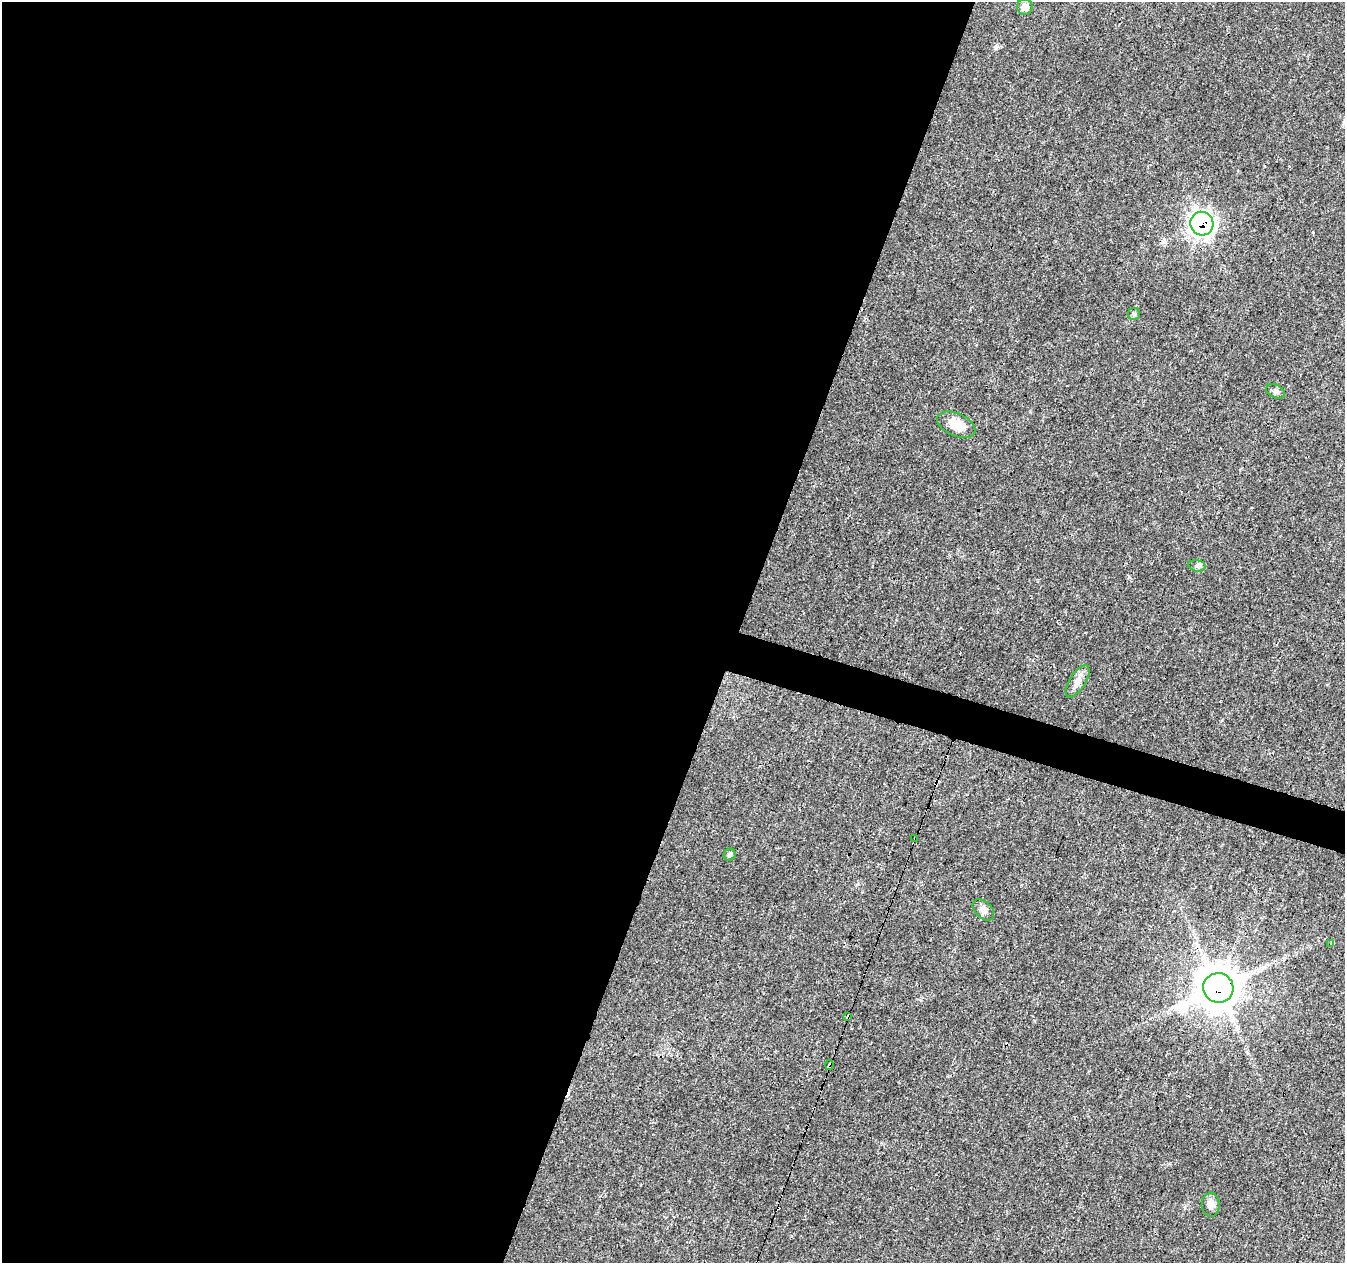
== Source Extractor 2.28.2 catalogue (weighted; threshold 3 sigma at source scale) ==
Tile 5 of 4 x 4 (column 1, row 2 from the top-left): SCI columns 1-1343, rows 2735-3995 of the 5378 x 5534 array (HDU 1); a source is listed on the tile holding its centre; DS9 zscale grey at full resolution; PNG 1347 x 1265 px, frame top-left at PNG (2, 2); each listed source drawn as its Kron ellipse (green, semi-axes under 4 px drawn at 4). Shown black and unused: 56% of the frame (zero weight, under 3 of 4 exposures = <1% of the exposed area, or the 3 px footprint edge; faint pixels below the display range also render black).
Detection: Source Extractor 2.28.2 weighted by HDU 2 'WHT'; one run over the whole footprint, this tile lists its part. Background 0.0259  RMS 0.0032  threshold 0.0142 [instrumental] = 3 sigma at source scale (4.5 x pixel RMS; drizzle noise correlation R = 1.50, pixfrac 1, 0.0396/0.0396 arcsec/px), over >= 5 px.
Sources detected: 20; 1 inside a brighter object's white glare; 4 cosmic-ray / hot-pixel residue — neither listed nor drawn; the other 15 listed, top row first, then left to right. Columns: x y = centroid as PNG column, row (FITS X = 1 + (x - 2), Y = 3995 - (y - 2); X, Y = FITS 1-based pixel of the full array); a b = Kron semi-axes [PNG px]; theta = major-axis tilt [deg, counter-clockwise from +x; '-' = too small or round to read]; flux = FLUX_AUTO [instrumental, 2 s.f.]
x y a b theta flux
1025 7 8 8 - 3
1202 224 12 11 - 130
1134 314 6 6 - 0.59
1276 391 10 6 -25 0.91
956 425 20 11 -24 5.1
1197 566 9 5 -8 0.9
1078 681 18 8 57 2.3
915 838 3 2 - 1.4
730 855 6 5 - 0.71
983 910 13 8 -43 1.6
1331 943 3 3 - 1.7
1218 988 15 15 - 680
848 1017 4 3 - 4
829 1065 5 3 - 7.6
1211 1205 12 9 88 2.1
Overlapping masked pixels (flux is a lower limit): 5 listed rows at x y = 1202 224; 915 838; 1218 988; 848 1017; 829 1065
Unlisted compact peaks at least as high as the median listed source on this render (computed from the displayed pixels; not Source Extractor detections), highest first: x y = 996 47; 1313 232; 1222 720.